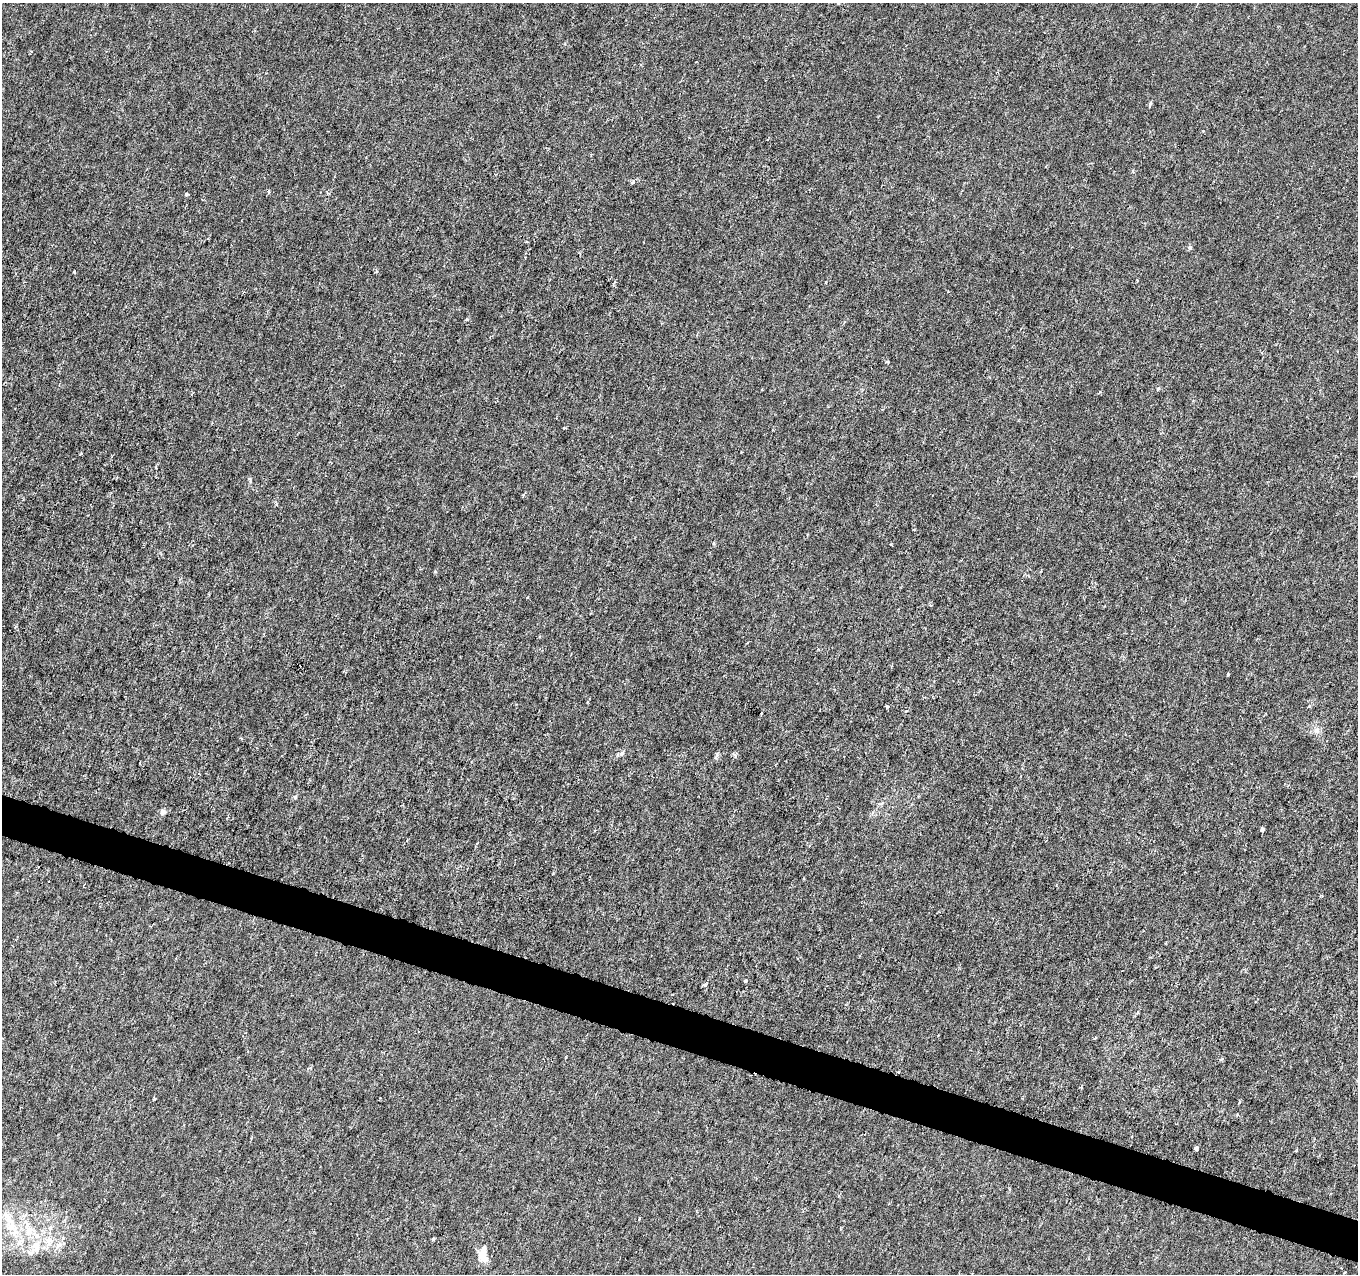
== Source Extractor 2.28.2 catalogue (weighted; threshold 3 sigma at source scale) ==
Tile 6 of 4 x 4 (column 2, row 2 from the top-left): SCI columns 1357-2712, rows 2760-4031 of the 5432 x 5583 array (HDU 1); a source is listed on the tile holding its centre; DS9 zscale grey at full resolution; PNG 1360 x 1276 px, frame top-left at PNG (2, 3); no overlay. Shown black and unused: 3% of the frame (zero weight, under 3 of 6 exposures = <1% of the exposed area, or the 3 px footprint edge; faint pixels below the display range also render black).
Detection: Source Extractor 2.28.2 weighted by HDU 2 'WHT'; one run over the whole footprint, this tile lists its part. Background -1.38e-05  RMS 0.0013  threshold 0.00512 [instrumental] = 3 sigma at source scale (4.09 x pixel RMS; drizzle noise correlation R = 1.36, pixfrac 0.8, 0.0396/0.0396 arcsec/px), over >= 5 px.
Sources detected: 43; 1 cosmic-ray / hot-pixel residue — not listed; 4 inside a brighter listed object's ellipse — not listed separately; the other 38 listed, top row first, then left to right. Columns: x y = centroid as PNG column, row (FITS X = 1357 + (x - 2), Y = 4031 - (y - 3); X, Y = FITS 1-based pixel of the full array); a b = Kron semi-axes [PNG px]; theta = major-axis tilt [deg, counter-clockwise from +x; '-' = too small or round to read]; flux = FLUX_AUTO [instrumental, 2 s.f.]
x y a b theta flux
838 3 3 3 - 0.12
1150 105 9 3 68 0.16
632 182 6 5 - 0.2
186 194 4 3 - 0.3
1190 247 6 6 - 0.24
376 271 5 4 - 0.17
74 272 3 3 - 0.24
948 291 4 3 - 0.09
887 362 4 3 - 0.16
1157 389 5 3 - 0.13
565 428 3 2 - 0.19
742 452 3 2 - 0.075
81 454 4 3 - 0.13
156 467 4 3 - 0.095
250 480 10 3 -80 0.2
539 637 4 3 - 0.11
1228 674 4 2 - 0.14
1317 730 9 8 - 0.54
622 753 7 4 19 0.23
716 756 9 3 46 0.2
735 756 6 5 - 0.22
295 797 6 4 90 0.14
163 812 8 6 56 0.38
1262 829 4 3 - 0.43
1322 896 5 3 - 0.1
745 981 4 3 - 0.17
705 985 4 3 - 0.35
1095 1038 5 3 - 0.12
154 1099 4 3 - 0.13
1239 1102 3 3 - 0.21
1196 1148 4 3 - 0.44
639 1218 3 2 - 0.1
11 1226 30 16 -55 3.8
433 1239 3 3 - 0.17
49 1241 13 10 -65 1.2
36 1247 19 11 78 1.8
482 1255 15 9 -71 1.6
1341 1268 3 2 - 0.085
Isophote crosses this tile's border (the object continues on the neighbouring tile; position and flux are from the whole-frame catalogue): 1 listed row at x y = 838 3
Unlisted compact peaks at least as high as the median listed source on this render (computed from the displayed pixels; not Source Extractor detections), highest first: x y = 887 707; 467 319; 891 544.